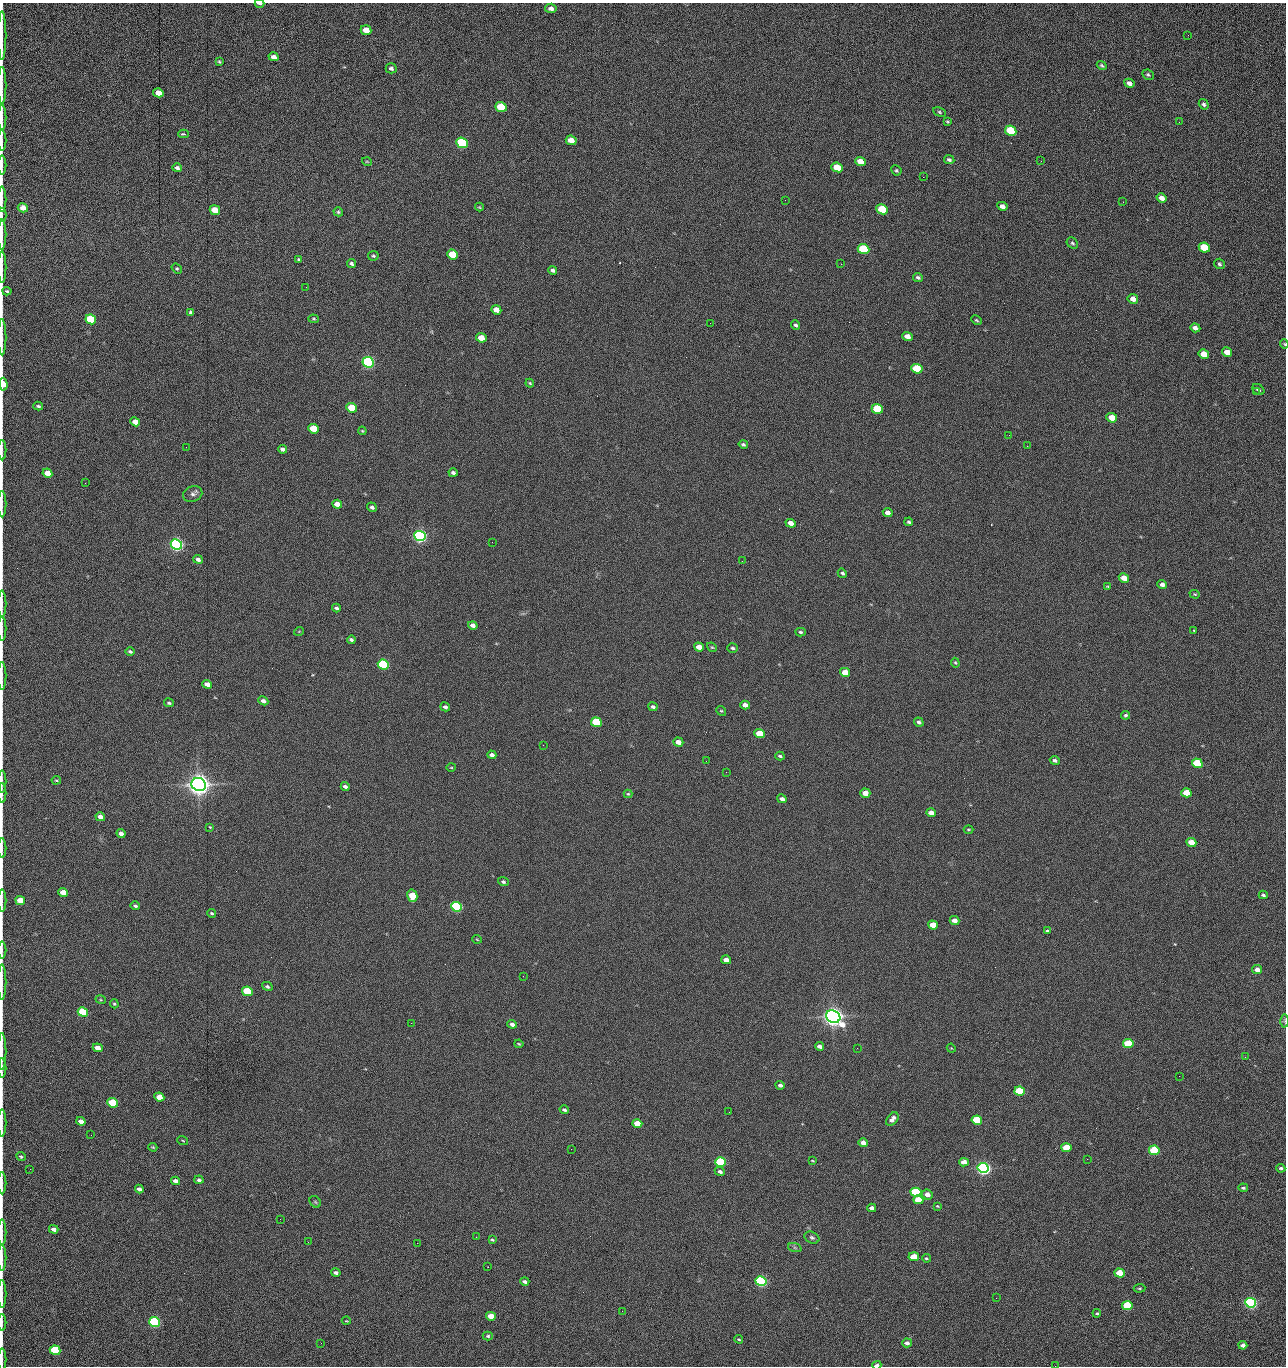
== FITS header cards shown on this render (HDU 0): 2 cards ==
NAXIS1  =                 1284 /fastest changing axis
NAXIS2  =                 1364 /next to fastest changing axis

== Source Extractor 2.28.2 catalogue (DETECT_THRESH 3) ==
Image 1284 x 1364 px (HDU 0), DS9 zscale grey, 1 PNG px = 1 image px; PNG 1288 x 1368 px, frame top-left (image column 1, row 1364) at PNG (2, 3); each listed source drawn as its Kron ellipse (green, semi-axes under 4 px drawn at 4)
Background 151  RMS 15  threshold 45.3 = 3 sigma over >= 5 px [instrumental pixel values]
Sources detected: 278; all 278 listed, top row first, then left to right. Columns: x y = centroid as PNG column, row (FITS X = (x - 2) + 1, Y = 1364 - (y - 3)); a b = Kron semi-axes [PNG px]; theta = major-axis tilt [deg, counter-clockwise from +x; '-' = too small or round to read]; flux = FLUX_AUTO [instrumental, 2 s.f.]
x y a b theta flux
259 3 5 2 - 2.8e+03
551 8 6 4 -5 3.8e+03
366 30 5 4 - 1.3e+04
1188 35 3 2 - 1.0e+03
2 36 24 2 90 4.8e+03
273 57 5 4 - 5.0e+03
219 62 4 3 - 1.1e+03
1102 65 5 3 - 1.5e+03
391 68 5 5 - 2.6e+03
1148 75 6 5 - 1.7e+03
1129 83 5 4 - 4.2e+03
2 85 19 2 90 4.0e+03
158 93 5 4 - 1.4e+04
1204 104 5 4 - 1.9e+03
501 107 6 5 - 4.2e+04
939 112 6 4 -29 1.4e+03
2 118 12 2 90 2.3e+03
947 122 3 3 - 1.0e+03
1179 122 2 2 - 7.7e+02
1011 131 6 5 - 6.0e+04
183 134 5 3 - 2.4e+03
2 140 10 2 90 1.8e+03
571 140 5 4 - 1.5e+04
462 143 6 5 - 1.6e+05
949 160 5 4 - 2.2e+03
860 161 5 4 - 1.2e+04
1041 161 2 2 - 1.2e+03
367 162 5 3 - 8.3e+02
2 165 9 2 90 1.7e+03
837 167 6 4 -23 2.7e+04
177 168 5 4 - 2.5e+03
896 170 5 5 - 1.4e+03
923 177 2 2 - 1.2e+04
1162 198 5 4 - 6.5e+03
2 199 12 2 90 2.2e+03
785 200 2 2 - 3.9e+02
1123 202 2 2 - 5.7e+02
1002 206 5 4 - 5.7e+03
479 207 4 4 - 1.0e+03
23 208 5 4 - 1.1e+04
882 209 6 5 - 5.1e+04
215 210 5 4 - 2.0e+04
338 212 5 4 - 1.4e+03
2 215 7 2 90 9.3e+02
2 234 15 2 90 2.5e+03
1072 243 6 5 - 1.7e+03
1204 248 5 5 - 4.2e+04
863 249 6 5 - 1.0e+05
452 254 5 4 - 4.0e+04
373 256 5 5 - 1.6e+03
299 260 4 3 - 1.6e+03
351 264 4 3 - 1.8e+03
841 264 2 2 - 1.8e+04
1219 264 5 5 - 1.9e+03
2 267 16 2 90 2.4e+03
177 268 5 4 - 1.5e+03
553 270 4 3 - 2.7e+03
918 277 5 4 - 1.9e+03
306 287 2 2 - 5.0e+02
7 291 4 3 - 1.3e+03
1133 299 5 4 - 7.5e+03
496 310 5 4 - 9.2e+03
191 312 4 3 - 1.9e+03
91 319 5 5 - 1.0e+05
314 319 5 4 - 1.4e+03
976 320 5 3 - 1.1e+03
710 323 2 2 - 2.0e+03
796 325 5 4 - 2.0e+03
1195 328 5 4 - 4.0e+03
907 336 5 4 - 7.6e+03
2 337 18 2 90 3.1e+03
481 338 5 4 - 1.6e+04
1284 344 5 3 - 1.0e+03
1227 352 5 4 - 1.0e+04
1204 354 5 4 - 1.6e+04
368 362 6 5 - 3.0e+05
917 369 6 5 - 5.8e+04
530 383 4 3 - 1.2e+03
3 384 6 4 -88 2.3e+04
1258 389 7 5 -38 2.9e+03
1256 392 3 2 - 1.0e+03
38 406 5 3 - 1.6e+03
352 408 5 4 - 3.7e+04
877 409 5 5 - 6.0e+04
1112 418 5 4 - 1.9e+04
135 422 5 4 - 8.5e+03
313 429 5 4 - 2.9e+04
362 431 4 3 - 1.2e+03
1009 435 2 2 - 2.2e+03
743 444 5 3 - 1.9e+03
1027 446 2 2 - 4.6e+02
186 447 2 2 - 2.0e+03
283 449 4 4 - 3.3e+03
2 450 10 2 90 1.9e+03
47 473 5 4 - 1.2e+04
453 473 4 3 - 2.5e+03
85 483 2 2 - 7.0e+02
193 494 10 7 20 3.9e+03
2 504 13 2 90 2.0e+03
337 504 5 4 - 9.7e+03
372 507 5 4 - 2.5e+03
888 513 5 4 - 5.5e+03
909 522 4 4 - 1.8e+03
791 523 5 4 - 8.4e+03
420 536 6 5 - 5.0e+05
492 542 2 2 - 1.7e+03
176 544 6 5 - 5.3e+05
198 559 5 4 - 3.8e+03
742 561 2 2 - 4.9e+02
842 573 5 4 - 1.8e+03
1124 578 5 4 - 1.4e+04
1162 584 5 4 - 3.8e+03
1107 586 4 2 - 7.4e+02
1195 594 5 4 - 1.1e+03
2 604 13 2 90 2.1e+03
336 608 4 4 - 2.0e+03
473 625 5 4 - 4.3e+03
2 628 12 2 90 2.0e+03
1194 630 3 3 - 1.1e+03
299 631 5 3 - 7.4e+02
800 632 5 4 - 1.6e+03
351 640 4 3 - 2.1e+03
699 647 5 4 - 1.0e+04
712 647 5 4 - 1.2e+03
733 648 5 4 - 1.8e+03
130 652 4 3 - 1.7e+03
955 663 5 4 - 1.1e+03
383 664 5 5 - 1.6e+05
845 672 5 4 - 1.4e+04
2 676 14 2 90 2.3e+03
207 684 5 4 - 7.1e+03
263 701 5 4 - 4.3e+03
169 703 5 4 - 1.8e+03
745 705 5 4 - 6.2e+03
445 707 5 4 - 2.5e+03
653 707 4 4 - 2.4e+03
721 711 5 4 - 1.2e+03
1126 715 4 4 - 1.8e+03
596 722 5 4 - 6.4e+04
919 722 5 4 - 2.4e+03
759 733 5 4 - 2.7e+04
678 742 5 4 - 7.5e+03
543 745 2 2 - 2.1e+03
492 755 4 4 - 4.3e+03
780 756 4 3 - 1.7e+03
1055 760 5 4 - 2.0e+03
706 761 2 2 - 1.4e+03
1197 763 5 5 - 7.6e+04
451 768 5 3 - 9.8e+02
726 772 2 2 - 1.8e+03
56 780 4 3 - 1.2e+03
2 782 11 2 90 1.6e+03
199 785 7 6 - 1.5e+06
345 786 4 3 - 2.6e+03
2 793 10 2 90 1.8e+03
865 793 5 4 - 1.1e+04
1186 793 5 4 - 2.5e+04
628 794 4 4 - 1.1e+03
782 799 5 4 - 3.0e+03
931 813 5 4 - 7.9e+03
100 817 5 4 - 6.8e+03
210 827 4 2 - 7.6e+02
968 829 5 2 - 1.0e+03
121 834 4 4 - 4.0e+03
1191 842 5 4 - 1.5e+04
2 848 10 2 90 1.7e+03
503 882 5 4 - 1.9e+03
63 892 5 4 - 1.2e+04
1263 895 4 3 - 1.7e+03
412 896 6 5 - 2.7e+04
20 900 5 4 - 1.6e+04
2 901 11 2 90 2.0e+03
135 906 5 3 - 1.9e+03
457 907 5 5 - 2.4e+05
211 913 4 3 - 1.4e+03
955 921 5 4 - 5.7e+03
933 925 5 4 - 1.9e+04
1047 931 4 3 - 1.8e+03
477 939 5 3 - 8.7e+02
2 950 8 2 90 1.4e+03
726 960 5 4 - 6.4e+03
1257 970 5 4 - 7.5e+03
523 976 2 2 - 1.4e+03
2 982 18 2 90 2.8e+03
267 986 5 4 - 1.9e+03
247 991 5 4 - 6.1e+04
101 1000 5 3 - 1.1e+03
114 1004 5 4 - 1.2e+03
83 1012 5 4 - 7.7e+04
833 1017 7 6 - 1.3e+06
1284 1021 6 4 -89 1.5e+03
411 1023 2 2 - 3.5e+03
512 1024 5 4 - 4.3e+03
519 1044 4 3 - 1.0e+03
1128 1044 5 4 - 4.8e+04
819 1046 4 4 - 3.6e+03
98 1048 5 4 - 1.1e+04
857 1048 2 2 - 9.2e+02
951 1048 4 3 - 8.1e+02
2 1051 18 2 90 3.5e+03
1245 1057 3 2 - 1.4e+03
2 1068 10 2 90 1.8e+03
1179 1076 2 2 - 1.7e+03
780 1085 4 3 - 3.3e+03
1019 1091 5 4 - 8.8e+04
159 1097 5 4 - 1.2e+04
113 1103 5 4 - 6.5e+04
564 1110 5 3 - 2.0e+03
729 1112 2 2 - 6.7e+02
892 1119 8 5 51 5.1e+03
977 1120 5 4 - 7.3e+04
81 1121 5 4 - 5.2e+03
2 1123 14 2 90 2.7e+03
637 1124 5 4 - 2.0e+04
91 1135 2 2 - 1.6e+03
183 1140 6 2 -19 9.3e+02
863 1143 5 4 - 7.3e+03
153 1147 4 3 - 1.2e+03
1066 1148 5 4 - 3.2e+04
571 1149 2 2 - 6.3e+02
1154 1150 5 4 - 9.8e+04
21 1156 5 3 - 1.3e+03
1087 1159 2 2 - 1.2e+03
812 1161 4 2 - 8.3e+02
720 1162 5 4 - 1.5e+05
964 1162 5 4 - 8.0e+03
983 1168 5 5 - 6.1e+05
1281 1168 4 4 - 1.7e+03
30 1169 2 2 - 1.7e+03
720 1172 5 4 - 2.8e+03
199 1180 4 4 - 2.3e+03
176 1181 4 4 - 4.5e+03
2 1183 11 2 90 2.0e+03
1243 1188 5 4 - 1.8e+03
139 1189 4 3 - 3.4e+03
916 1192 5 4 - 1.5e+05
927 1194 6 5 - 6.7e+03
918 1200 5 4 - 1.6e+04
315 1202 6 5 - 1.3e+03
937 1206 3 2 - 9.0e+02
872 1208 4 4 - 4.2e+03
280 1219 2 2 - 1.4e+03
54 1229 5 4 - 4.4e+03
2 1232 13 2 90 2.1e+03
476 1237 2 2 - 4.8e+03
812 1238 8 5 -22 2.4e+03
492 1240 4 3 - 1.3e+03
308 1242 3 2 - 1.2e+03
417 1243 2 2 - 3.6e+03
795 1248 7 4 -19 1.8e+03
914 1257 5 4 - 1.9e+04
2 1258 13 2 90 2.2e+03
926 1258 4 3 - 1.3e+03
488 1267 2 2 - 5.9e+02
336 1273 5 3 - 2.6e+03
1120 1273 5 4 - 2.7e+04
761 1281 5 5 - 3.1e+05
525 1282 5 3 - 3.1e+03
1140 1288 6 4 5 1.4e+03
2 1294 14 2 90 2.4e+03
996 1298 3 2 - 1.9e+03
1251 1303 5 5 - 3.6e+05
1127 1305 5 4 - 7.9e+04
622 1311 2 2 - 5.1e+02
1097 1313 4 3 - 1.4e+03
491 1316 5 4 - 1.8e+04
346 1321 4 3 - 7.4e+02
2 1322 8 2 90 1.1e+03
154 1322 5 5 - 2.4e+05
488 1336 5 4 - 1.5e+03
739 1339 4 3 - 1.1e+03
321 1343 3 2 - 8.8e+02
907 1343 5 4 - 4.1e+03
1243 1345 4 4 - 5.0e+03
55 1350 5 4 - 9.4e+04
2 1359 11 2 90 1.9e+03
877 1365 4 3 - 5.3e+03
1055 1366 2 2 - 1.5e+03
At the frame edge (FLAGS 8, measured only in part): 37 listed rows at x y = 259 3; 2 36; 2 85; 2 118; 2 140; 2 165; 2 199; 2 215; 2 234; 2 267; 2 337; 1284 344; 3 384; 2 450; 2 504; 2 604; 2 628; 2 676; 2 782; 2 793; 2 848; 20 900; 2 901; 2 950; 2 982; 1284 1021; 2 1051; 2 1068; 2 1123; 2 1183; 2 1232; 2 1258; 2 1294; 2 1322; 2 1359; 877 1365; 1055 1366

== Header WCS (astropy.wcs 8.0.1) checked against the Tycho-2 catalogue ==
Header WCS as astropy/WCSLIB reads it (CRVAL/CRPIX/CD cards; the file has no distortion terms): RA---TAN/DEC--TAN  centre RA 15:41:42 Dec +51:58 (235.42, +51.97 deg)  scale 1.26 arcsec/px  FOV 26.9' x 28.5'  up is +92 deg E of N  parity flipped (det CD > 0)
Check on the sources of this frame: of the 60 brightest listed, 9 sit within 2.0 arcsec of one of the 12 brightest Tycho-2 stars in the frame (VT <= 12.29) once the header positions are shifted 0.50 arcsec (0.37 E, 0.34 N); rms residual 0.96 arcsec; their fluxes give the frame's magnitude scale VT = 25.23 - 2.5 log10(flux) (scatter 0.20 mag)
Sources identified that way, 9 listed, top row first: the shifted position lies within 2.0 arcsec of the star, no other Tycho-2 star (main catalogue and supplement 1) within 4.0 arcsec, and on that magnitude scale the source's flux lands within +1.5 / -3 mag of the star's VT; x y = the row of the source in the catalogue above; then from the Tycho-2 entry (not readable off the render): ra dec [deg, ICRS J2000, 3 dp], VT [Tycho-2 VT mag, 2 dp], TYC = Tycho-2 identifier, HIP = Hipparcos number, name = IAU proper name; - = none
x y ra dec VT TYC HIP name
368 362 235.614 +52.064 11.61 3489-1132-1 - -
420 536 235.514 +52.049 11.19 3489-1407-1 - -
199 785 235.378 +52.130 9.31 3489-1322-1 76850 -
457 907 235.303 +52.042 11.52 3489-958-1 - -
833 1017 235.232 +51.912 9.59 3489-824-1 - -
983 1168 235.143 +51.862 10.97 3489-1016-1 - -
916 1192 235.131 +51.886 12.29 3489-908-1 - -
761 1281 235.084 +51.941 11.45 3489-1346-1 - -
1251 1303 235.062 +51.771 11.53 3489-1453-1 - -